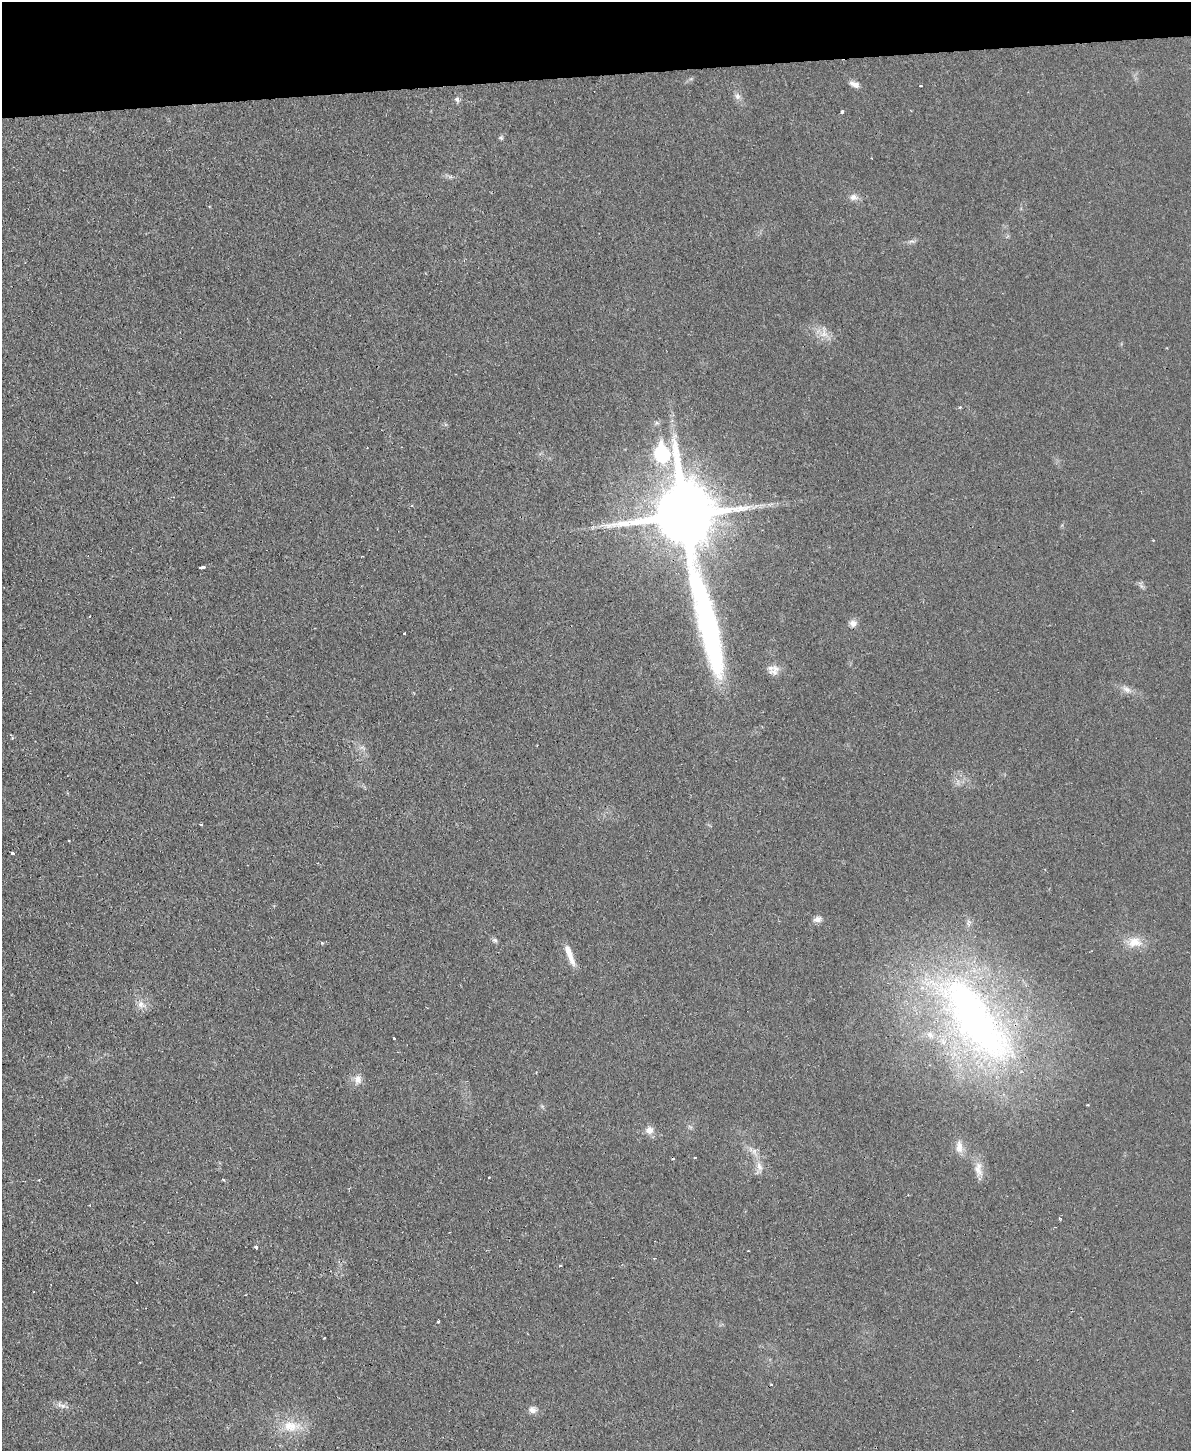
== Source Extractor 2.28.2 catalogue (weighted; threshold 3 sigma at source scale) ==
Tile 3 of 4 x 3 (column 3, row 1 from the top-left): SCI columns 2435-3623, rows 3051-4499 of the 4870 x 4758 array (HDU 1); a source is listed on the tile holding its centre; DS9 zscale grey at full resolution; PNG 1193 x 1453 px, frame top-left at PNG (2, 2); no overlay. Shown black and unused: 5% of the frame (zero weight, under 2 of 3 exposures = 3% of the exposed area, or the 3 px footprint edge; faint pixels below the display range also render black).
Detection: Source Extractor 2.28.2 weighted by HDU 2 'WHT'; one run over the whole footprint, this tile lists its part. Background 0.025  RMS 0.0047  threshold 0.0213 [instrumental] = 3 sigma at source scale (4.5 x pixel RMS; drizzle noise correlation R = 1.50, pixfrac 1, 0.05/0.05 arcsec/px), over >= 5 px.
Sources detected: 54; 1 too faint to see at this stretch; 2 cosmic-ray / hot-pixel residue — not listed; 2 inside a brighter listed object's ellipse — not listed separately; the other 49 listed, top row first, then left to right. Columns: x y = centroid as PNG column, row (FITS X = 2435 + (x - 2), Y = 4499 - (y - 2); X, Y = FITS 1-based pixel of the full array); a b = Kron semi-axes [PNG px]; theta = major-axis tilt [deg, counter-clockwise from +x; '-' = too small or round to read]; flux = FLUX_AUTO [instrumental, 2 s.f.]
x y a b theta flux
854 84 14 6 -20 2.6
921 86 3 2 - 0.66
737 96 9 7 -64 2
457 99 7 6 - 1.4
842 112 3 3 - 1.3
501 138 6 6 - 0.79
450 177 7 4 19 0.9
854 197 12 9 -9 2.6
911 242 11 4 5 1.3
824 333 20 12 -83 5.1
960 407 5 3 - 0.51
662 453 9 7 -81 73
684 517 60 18 -78 4100
362 556 3 2 - 0.31
202 567 5 3 - 2.6
89 616 3 2 - 0.34
853 623 9 8 - 2.6
404 633 3 3 - 0.74
774 672 14 9 -6 3.6
1127 689 14 8 -32 2.9
11 736 6 2 -65 0.73
201 824 3 3 - 0.85
12 853 4 3 - 1.3
817 919 11 8 4 2.3
495 940 7 6 - 1
1134 942 22 15 4 7.5
322 943 4 4 - 0.63
570 955 27 6 -69 6.2
141 1004 13 9 -32 3.4
974 1019 148 53 -53 230
394 1038 3 2 - 0.65
358 1079 13 10 83 3.6
649 1130 11 10 - 3.2
959 1147 18 9 -89 4.4
695 1157 3 2 - 0.94
759 1166 16 7 -70 3.5
978 1169 23 9 -89 4.9
489 1177 2 2 - 0.46
223 1180 4 3 - 0.45
1060 1218 3 3 - 1.3
256 1247 3 3 - 0.99
654 1258 4 2 - 0.38
560 1266 3 2 - 0.74
438 1321 3 3 - 1.1
140 1362 2 2 - 0.49
771 1384 4 3 - 0.42
63 1406 9 6 -2 1.9
533 1410 11 9 -4 2.4
291 1426 27 16 -5 12
Overlapping masked pixels (flux is a lower limit): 1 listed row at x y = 684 517